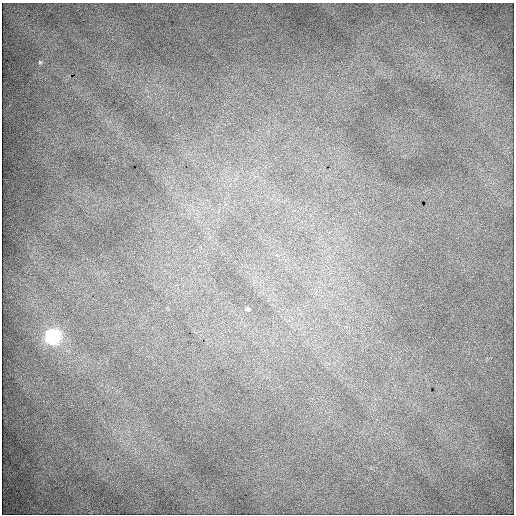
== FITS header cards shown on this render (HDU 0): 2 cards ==
NAXIS1  =                  512 / Axis length
NAXIS2  =                  512 / Axis length

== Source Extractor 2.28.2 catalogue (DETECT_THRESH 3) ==
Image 512 x 512 px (HDU 0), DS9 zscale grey, 1 PNG px = 1 image px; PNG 516 x 516 px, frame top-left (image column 1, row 512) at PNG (2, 3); no overlay
Background 1880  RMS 9.8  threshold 29.5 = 3 sigma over >= 5 px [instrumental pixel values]
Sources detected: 3; all 3 listed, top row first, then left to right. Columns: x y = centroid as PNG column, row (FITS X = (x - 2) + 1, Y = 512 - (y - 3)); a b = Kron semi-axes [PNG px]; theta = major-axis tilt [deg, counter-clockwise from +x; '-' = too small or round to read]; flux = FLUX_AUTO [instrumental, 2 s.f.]
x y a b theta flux
40 62 6 5 - 840
247 309 5 4 - 840
53 337 8 7 - 150000